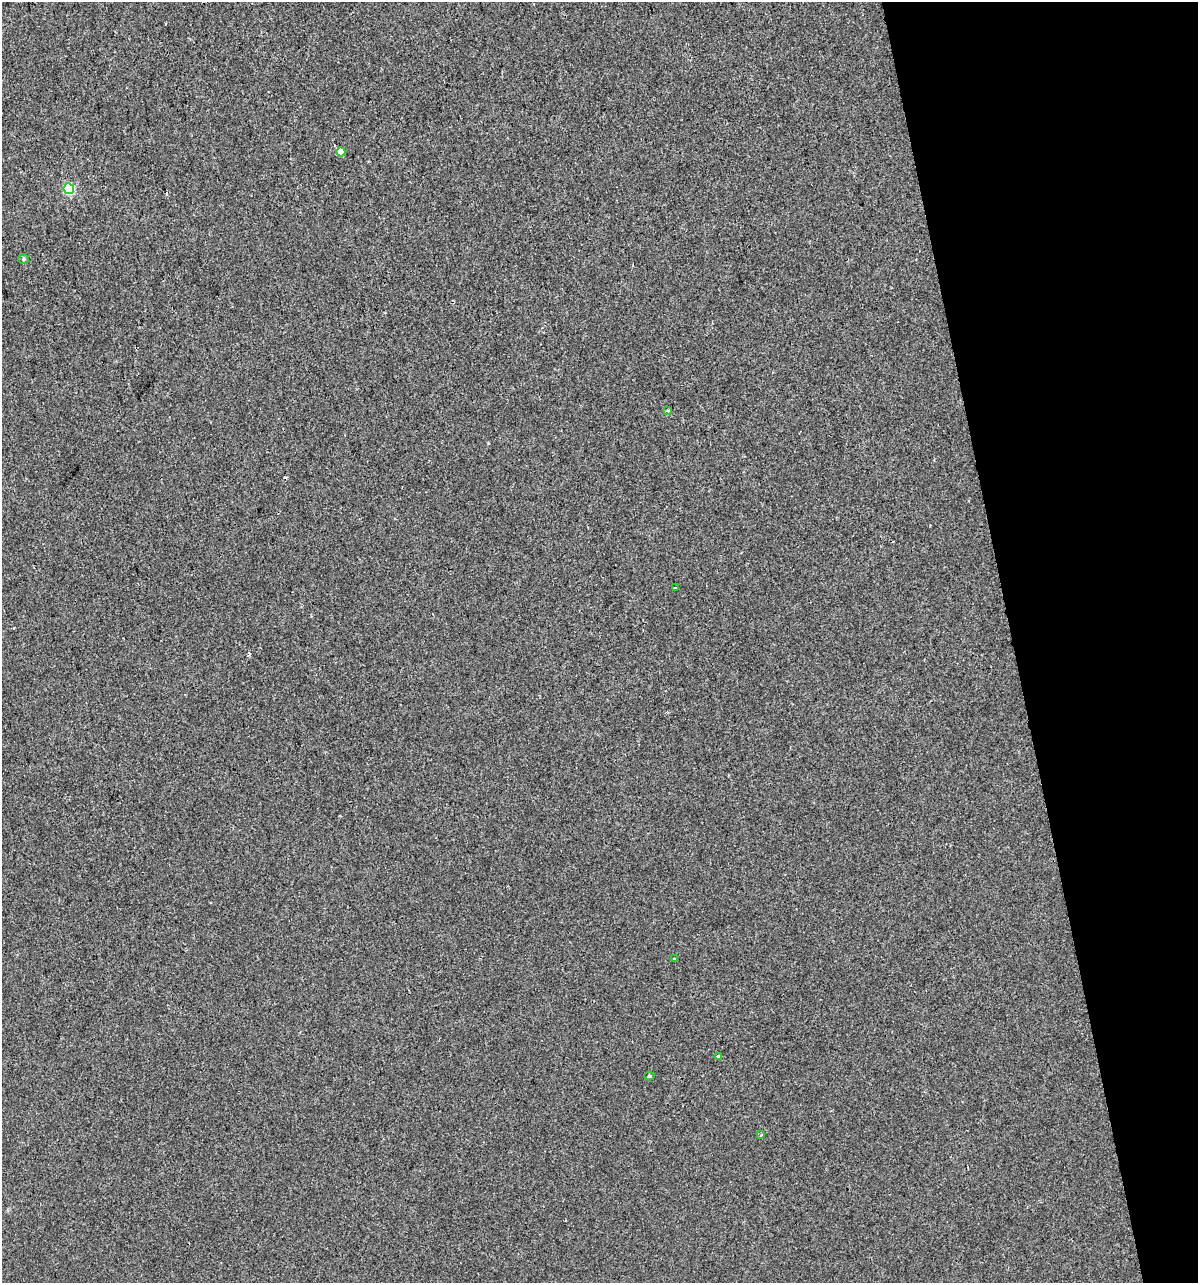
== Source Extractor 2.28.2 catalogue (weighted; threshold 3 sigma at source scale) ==
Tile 12 of 4 x 4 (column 4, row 3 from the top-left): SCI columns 3680-4875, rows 1281-2561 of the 4919 x 5122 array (HDU 1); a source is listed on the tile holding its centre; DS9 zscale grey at full resolution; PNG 1200 x 1285 px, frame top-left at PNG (2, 2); each listed source drawn as its Kron ellipse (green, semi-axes under 4 px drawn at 4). Shown black and unused: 16% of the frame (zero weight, under 2 of 3 exposures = <1% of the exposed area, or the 3 px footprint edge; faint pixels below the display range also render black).
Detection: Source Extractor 2.28.2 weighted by HDU 2 'WHT'; one run over the whole footprint, this tile lists its part. Background 1.48e-04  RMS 0.0042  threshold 0.019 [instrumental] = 3 sigma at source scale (4.5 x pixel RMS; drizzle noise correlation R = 1.50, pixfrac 1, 0.0396/0.0396 arcsec/px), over >= 5 px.
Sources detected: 11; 2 cosmic-ray / hot-pixel residue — neither listed nor drawn; the other 9 listed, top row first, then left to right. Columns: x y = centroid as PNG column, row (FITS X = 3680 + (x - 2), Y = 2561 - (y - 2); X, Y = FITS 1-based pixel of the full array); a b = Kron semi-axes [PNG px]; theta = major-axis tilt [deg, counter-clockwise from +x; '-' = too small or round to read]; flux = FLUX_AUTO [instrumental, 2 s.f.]
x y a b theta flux
341 152 5 4 - 4.3
69 189 5 5 - 29
23 259 5 5 - 0.68
668 411 3 3 - 0.67
675 588 3 3 - 2.3
674 959 3 3 - 1.6
718 1056 4 3 - 1.7
649 1076 5 4 - 0.59
761 1135 3 2 - 0.59